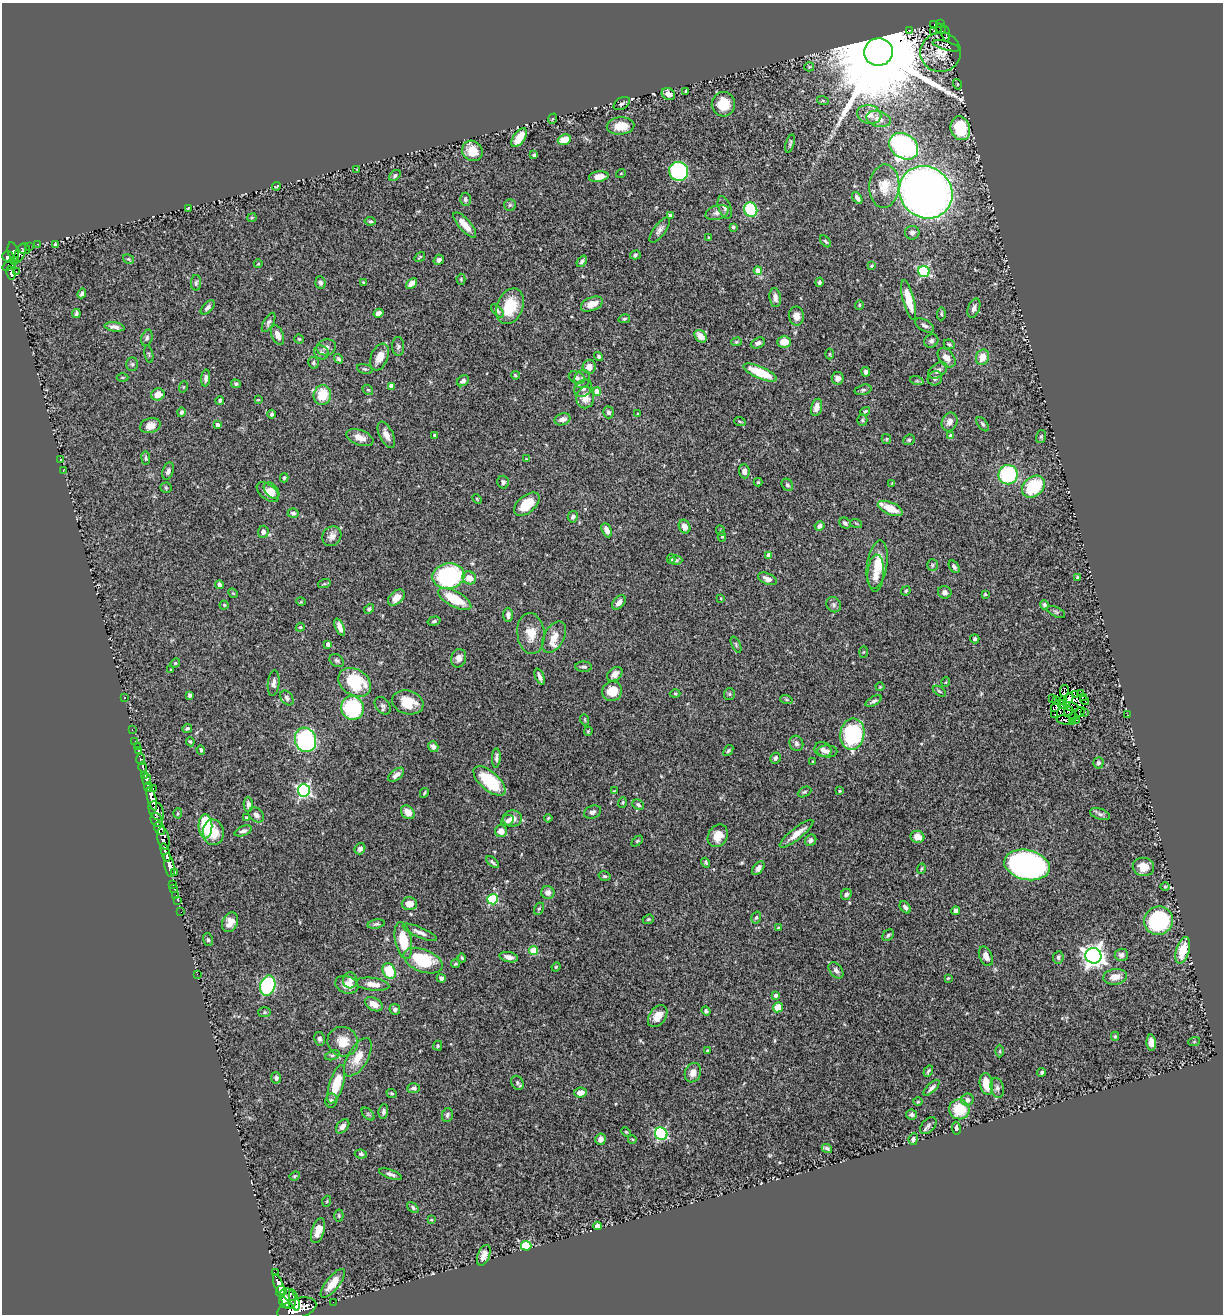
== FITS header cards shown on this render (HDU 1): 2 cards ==
NAXIS1  =                 1221
NAXIS2  =                 1312

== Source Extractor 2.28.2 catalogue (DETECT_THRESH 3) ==
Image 1221 x 1312 px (HDU 1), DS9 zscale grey, 1 PNG px = 1 image px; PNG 1225 x 1316 px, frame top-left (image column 1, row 1312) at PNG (2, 3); each listed source drawn as its Kron ellipse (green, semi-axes under 4 px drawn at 4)
Background 0.529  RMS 0.038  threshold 0.114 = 3 sigma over >= 5 px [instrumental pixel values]
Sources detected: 458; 6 with non-positive FLUX_AUTO (blend fragments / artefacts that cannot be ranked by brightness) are neither listed nor drawn; the other 452 listed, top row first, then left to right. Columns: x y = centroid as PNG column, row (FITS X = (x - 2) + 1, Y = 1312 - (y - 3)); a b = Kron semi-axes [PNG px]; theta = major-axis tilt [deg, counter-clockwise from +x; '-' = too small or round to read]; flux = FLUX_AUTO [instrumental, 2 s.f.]
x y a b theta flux
940 23 3 2 - 12
934 24 3 2 - 2.2
941 29 5 2 - 10
910 30 2 2 - 2
934 32 3 2 - 2
945 33 8 3 -75 71
946 46 14 4 -16 6.2
878 52 14 13 - 87000
941 52 20 19 - 49
809 67 5 4 - 2.7
957 84 5 3 - 2.4
686 91 3 3 - 2.7
668 94 7 5 -30 18
823 101 6 4 -20 2.7
622 103 9 5 31 7.2
723 104 12 12 - 55
869 114 12 9 -14 20
552 119 5 3 - 2.1
879 119 12 8 -16 17
621 126 14 8 4 47
960 128 12 9 -73 85
519 138 11 5 55 43
564 140 7 5 20 37
790 144 9 3 74 3.9
904 146 15 12 -36 570
472 151 11 9 -44 42
534 155 4 3 - 6.6
357 170 3 2 - 1.4
679 171 10 9 - 300
621 173 5 3 - 2
395 175 6 4 42 5
599 177 10 5 8 28
277 186 4 2 - 2.1
884 186 21 15 85 48
926 192 27 25 -40 1900
857 198 7 3 -56 7
465 199 6 5 - 6.8
510 205 6 6 - 4.3
725 207 12 6 -70 9.8
188 208 3 2 - 2
751 209 7 6 - 110
717 212 12 7 20 12
670 215 4 3 - 5.1
252 218 5 3 - 2.8
370 221 5 4 - 4
465 225 16 6 -49 28
733 227 4 3 - 5
660 230 15 6 53 12
912 233 7 7 - 9.5
709 238 3 3 - 3.1
826 241 7 3 -48 3.7
37 244 3 2 - 2
55 244 3 3 - 3.1
29 247 3 2 - 9.6
24 249 6 5 - 53
13 252 9 5 -75 240
20 253 11 4 66 96
635 255 5 4 - 3.8
8 257 6 5 - 270
420 257 6 3 33 2.8
129 259 6 4 -31 2.9
15 260 4 3 - 86
439 260 5 4 - 7
582 261 6 4 52 6.8
258 264 4 3 - 2.2
10 265 8 3 30 120
871 266 3 3 - 2.4
16 271 3 2 - 3.7
758 271 4 4 - 36
924 271 6 5 - 300
11 273 7 3 -79 85
461 279 5 4 - 3.4
320 282 6 5 - 7
364 282 3 2 - 2.5
819 282 5 4 - 4.6
196 283 8 5 88 5.6
411 283 6 4 40 14
82 293 5 3 - 7.8
775 298 10 5 -83 12
909 300 20 5 -75 57
592 304 11 6 22 25
859 305 4 4 - 2.7
510 306 18 13 67 76
208 307 9 5 44 8.9
974 308 10 6 70 11
497 311 8 4 -49 4.6
76 313 4 3 - 5.3
379 313 5 4 - 13
941 314 6 4 87 3.9
796 316 9 7 -82 17
624 319 6 4 14 4.1
269 322 11 5 61 6.9
925 325 10 5 -30 8.4
115 327 10 4 -8 12
278 335 10 5 -67 16
700 336 7 5 -47 27
147 338 8 5 74 5.9
299 339 4 4 - 2.8
931 341 7 6 - 6.8
736 342 5 4 - 3.3
784 342 7 6 - 33
758 343 7 5 22 8.4
949 344 6 4 -25 4.2
398 346 9 6 -86 7
326 347 10 8 16 13
321 352 8 6 -35 7.6
149 354 9 3 -79 2.7
830 354 5 3 - 2.5
599 356 5 4 - 4.4
379 357 14 8 68 33
982 357 8 6 69 31
946 358 11 7 -50 19
338 359 5 4 - 5.7
313 363 6 5 - 4.4
132 364 7 5 -89 5.3
589 367 7 6 - 19
365 369 8 5 -15 4.7
938 370 10 6 34 13
760 372 18 6 -23 92
866 372 5 4 - 8.6
515 375 4 3 - 3.1
122 377 6 3 0 3
206 378 8 4 84 9.3
577 378 8 6 -24 7.4
838 378 6 6 - 17
935 378 7 7 - 9.2
582 379 9 7 69 10
463 381 7 5 34 8.1
917 381 7 4 -18 4.3
236 384 5 4 - 4.4
391 386 4 4 - 28
183 387 6 3 71 2.4
583 388 10 7 43 11
368 390 6 4 -40 3.9
863 390 8 5 13 5.2
597 392 4 4 - 36
158 394 7 6 - 25
322 395 10 8 78 64
585 398 10 9 - 28
258 400 4 3 - 2.2
220 401 4 4 - 4.3
817 407 9 5 75 15
865 411 5 4 - 3.7
181 412 5 4 - 5.6
608 412 6 5 - 8
272 414 4 4 - 6
638 414 4 2 - 1.8
562 419 8 6 18 15
862 420 5 5 - 3.8
740 422 6 3 -20 3
950 422 9 7 69 15
983 424 8 4 -53 5.3
217 425 4 3 - 11
150 426 10 7 17 21
386 435 14 6 -64 19
434 435 4 3 - 4.2
951 436 4 4 - 15
1041 437 7 5 74 4.7
360 438 14 7 -21 24
886 439 5 4 - 2.9
909 440 6 5 - 4.4
146 458 6 4 -83 4.6
526 459 3 3 - 1.7
61 460 4 2 - 1.5
63 471 3 2 - 1.7
168 471 9 5 70 7.7
744 471 7 5 -85 11
1008 475 9 9 - 210
284 478 4 3 - 4
503 482 6 5 - 6
758 482 4 4 - 3
892 483 4 4 - 2.1
787 485 6 5 - 5.1
1033 487 13 9 41 140
166 488 5 5 - 3.5
271 490 9 6 -48 15
268 492 13 7 -38 25
477 499 5 3 - 2.6
527 504 15 8 40 57
890 508 13 6 -23 43
293 513 5 5 - 6.2
573 517 6 5 - 7.4
845 523 6 5 - 6.7
856 523 6 3 -19 2.6
820 526 5 4 - 9.9
684 527 7 5 -65 19
607 530 7 4 -66 16
721 531 5 3 - 2.7
263 532 6 5 - 13
332 536 10 9 - 16
722 536 5 4 - 5.4
769 555 4 4 - 16
671 559 5 4 - 3.3
676 560 6 4 -1 4.4
877 564 24 10 81 50
932 565 6 5 - 4.5
954 567 7 4 -55 6.5
876 573 18 8 87 28
448 576 16 13 11 340
469 578 7 6 - 28
1078 578 4 3 - 3.8
767 579 10 5 -22 15
324 584 6 4 18 3.1
219 585 4 4 - 9.1
906 591 5 4 - 2.9
945 592 7 6 - 9
233 593 5 4 - 3.2
985 594 3 3 - 2.5
396 598 10 6 43 23
721 598 3 2 - 1.9
455 599 18 7 -28 82
301 602 5 3 - 2.3
619 602 8 5 48 13
224 605 4 4 - 3.1
834 605 8 7 - 7.7
1044 605 4 4 - 5.5
369 609 6 4 47 4.9
1056 612 10 5 -25 4.9
508 615 7 4 -89 9.7
434 621 6 4 16 4.4
300 627 4 4 - 3.2
340 627 9 4 -67 16
531 633 20 13 -84 41
554 637 17 10 61 30
975 639 4 4 - 4.3
328 644 4 4 - 13
736 645 9 3 -65 3.6
863 652 5 3 - 2.3
459 658 9 7 77 14
337 661 8 5 -32 5.3
175 663 5 4 - 3.1
584 667 8 5 -1 5.9
171 670 3 2 - 2.7
615 674 8 6 39 15
540 677 8 3 -68 8.5
355 682 17 13 -32 120
946 682 5 3 - 2
274 683 13 6 84 11
880 687 4 4 - 2.5
612 691 10 9 - 37
939 691 7 3 -35 3.5
1064 691 6 2 77 5
1080 693 2 2 - 4
675 694 5 3 - 2.7
729 694 6 5 - 4.1
190 695 4 3 - 5.7
1076 695 3 2 - 0.45
124 697 3 2 - 3.2
1083 697 3 2 - 1.8
287 698 8 6 -54 8.4
1053 698 3 2 - 4.4
786 699 6 4 -19 3.6
1068 699 7 3 59 4.7
1063 700 4 2 - 2.4
1085 700 5 2 - 1.1
874 701 9 4 29 7.3
1057 701 4 2 - 2.4
408 702 16 12 -17 53
1062 704 4 3 - 1.7
383 706 9 6 -53 8.8
1056 706 6 3 55 5.8
1071 707 7 3 -16 4.2
352 708 12 11 - 230
1069 711 5 3 - 4.2
1080 712 5 2 - 4.4
1084 713 4 2 - 3.6
1055 714 3 3 - 4.1
1128 715 2 2 - 5.5
1074 716 3 2 - 2.9
585 720 5 3 - 2.5
1065 720 8 3 -11 3.4
1077 720 2 2 - 1.9
1072 721 4 2 - 1.6
187 728 5 4 - 5
132 730 3 2 - 5.2
588 731 4 3 - 2.9
852 734 16 12 80 270
305 740 12 10 -71 520
135 741 2 2 - 7
190 742 5 4 - 3
796 743 8 6 -65 7.3
137 746 2 2 - 5
433 747 6 5 - 11
823 749 8 7 - 12
138 750 3 3 - 36
201 750 4 3 - 4.8
728 751 6 4 50 3.6
827 751 10 6 -1 10
496 758 10 4 88 6.8
775 758 6 5 - 6.7
141 759 5 3 - 150
813 761 3 2 - 2.1
1098 763 5 5 - 5.5
143 767 5 3 - 150
145 775 3 3 - 250
396 775 9 5 38 14
147 780 5 4 - 700
489 781 19 9 -40 140
148 787 5 3 - 220
153 789 3 2 - 150
304 790 6 6 - 530
614 791 3 3 - 2
840 791 3 3 - 3.2
804 792 7 4 27 4.4
424 793 5 3 - 2.9
152 799 12 4 -75 1500
622 802 5 3 - 2.8
248 804 7 4 -89 9.3
638 805 6 5 - 6.4
156 811 10 7 -60 630
408 812 7 6 - 29
593 812 9 6 23 8.4
178 813 5 4 - 3.1
1100 814 10 5 -19 7.7
256 815 8 6 -42 11
246 817 4 4 - 3.5
548 818 4 3 - 2.7
512 819 9 8 - 20
157 820 7 5 -64 250
508 820 6 5 - 8.5
205 826 12 7 -88 150
160 829 6 5 - 310
243 831 9 4 21 7.7
501 831 6 6 - 20
213 832 13 10 -83 49
796 834 21 6 39 31
718 836 11 9 58 31
917 837 7 6 - 23
163 838 11 6 -79 410
811 840 6 5 - 10
637 841 6 4 44 3.7
360 849 6 5 - 9.5
166 853 10 4 -74 1100
492 862 7 3 -44 5.2
706 863 5 4 - 3.9
169 865 12 5 -79 1100
1027 865 23 15 -12 710
1143 867 10 9 - 23
758 868 8 5 51 10
921 869 5 3 - 3.4
175 872 3 2 - 87
604 876 6 4 -15 4
173 885 3 2 - 15
1165 887 5 3 - 2.6
174 888 3 2 - 16
548 893 6 6 - 11
846 894 6 5 - 7.7
176 895 2 2 - 7.8
493 899 5 5 - 190
178 901 3 2 - 9.8
409 904 7 6 - 21
905 907 7 4 -51 6.9
539 909 6 4 61 4.1
956 911 4 4 - 9.9
181 912 2 2 - 5.8
756 917 6 4 73 5
648 919 6 4 21 3.3
1158 921 14 14 - 240
230 922 10 7 64 22
376 924 9 4 10 5
778 928 4 3 - 2.8
420 932 18 5 -23 14
888 935 6 5 - 4.4
208 940 6 5 - 4.3
403 941 19 8 -78 73
1183 950 14 6 73 54
534 951 4 4 - 96
1121 955 7 6 - 11
986 956 10 6 -65 18
1093 956 8 7 - 1700
509 957 9 5 -13 12
1058 957 6 5 - 5.6
462 958 4 3 - 3
423 961 20 11 -22 130
455 964 4 4 - 3.6
556 967 4 4 - 2.5
836 970 9 6 -51 9.7
389 971 8 6 -64 86
197 974 2 2 - 54
1115 977 12 7 9 27
441 978 5 4 - 9.2
948 978 3 3 - 2.6
350 980 8 7 - 12
373 984 17 6 -7 22
347 985 12 8 -18 25
268 986 10 7 72 300
776 995 4 4 - 9
374 1004 9 6 -29 22
778 1007 5 4 - 41
395 1009 5 5 - 8.5
706 1011 5 4 - 5.6
265 1012 6 5 - 3.5
658 1016 12 8 55 27
1115 1036 4 4 - 3
320 1039 7 5 -80 8.3
343 1042 15 14 - 39
1194 1042 6 4 19 2.8
1151 1043 8 4 -86 18
438 1046 5 4 - 4
708 1051 3 3 - 3.4
1000 1051 6 4 -90 4
332 1055 7 4 18 4.8
358 1057 21 10 59 45
928 1071 6 3 58 4
1042 1072 4 3 - 5.3
693 1073 10 8 69 18
276 1078 5 5 - 6
517 1083 7 6 - 6.2
336 1084 20 7 73 70
986 1084 11 6 -79 51
414 1088 6 5 - 6.4
932 1088 10 4 44 9.8
997 1088 10 6 -77 8.9
392 1093 5 4 - 3.7
580 1093 6 5 - 17
967 1100 6 6 - 13
331 1101 7 6 - 5.7
918 1102 5 3 - 2.5
959 1109 10 10 - 83
383 1111 7 5 85 6.4
368 1114 8 4 -45 4.7
911 1114 5 5 - 7
447 1115 7 5 78 5.6
343 1126 8 5 48 13
928 1126 10 6 48 7.4
956 1128 6 4 -82 6.3
626 1132 5 3 - 2.3
661 1134 6 6 - 320
600 1139 5 5 - 13
632 1139 4 3 - 2.4
913 1139 6 4 83 7.4
827 1148 5 4 - 4.8
361 1154 6 4 -8 4.6
391 1174 12 4 -20 8.7
295 1176 5 4 - 3.1
327 1201 5 3 - 2.4
413 1208 7 4 -40 5.1
339 1216 6 4 -87 3.5
431 1220 4 3 - 2.5
598 1226 4 4 - 22
318 1231 13 6 72 27
526 1246 5 5 - 170
484 1255 11 6 69 17
275 1273 3 2 - 56
333 1283 17 6 52 34
279 1285 10 4 -68 1300
281 1291 6 5 - 770
288 1298 11 7 -69 1900
294 1300 11 4 -73 450
333 1302 2 2 - 3
284 1303 6 4 -48 630
297 1309 20 10 17 2700
At the frame edge (FLAGS 8, measured only in part): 1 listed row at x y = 297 1309
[6 non-positive-flux detections neither listed nor drawn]